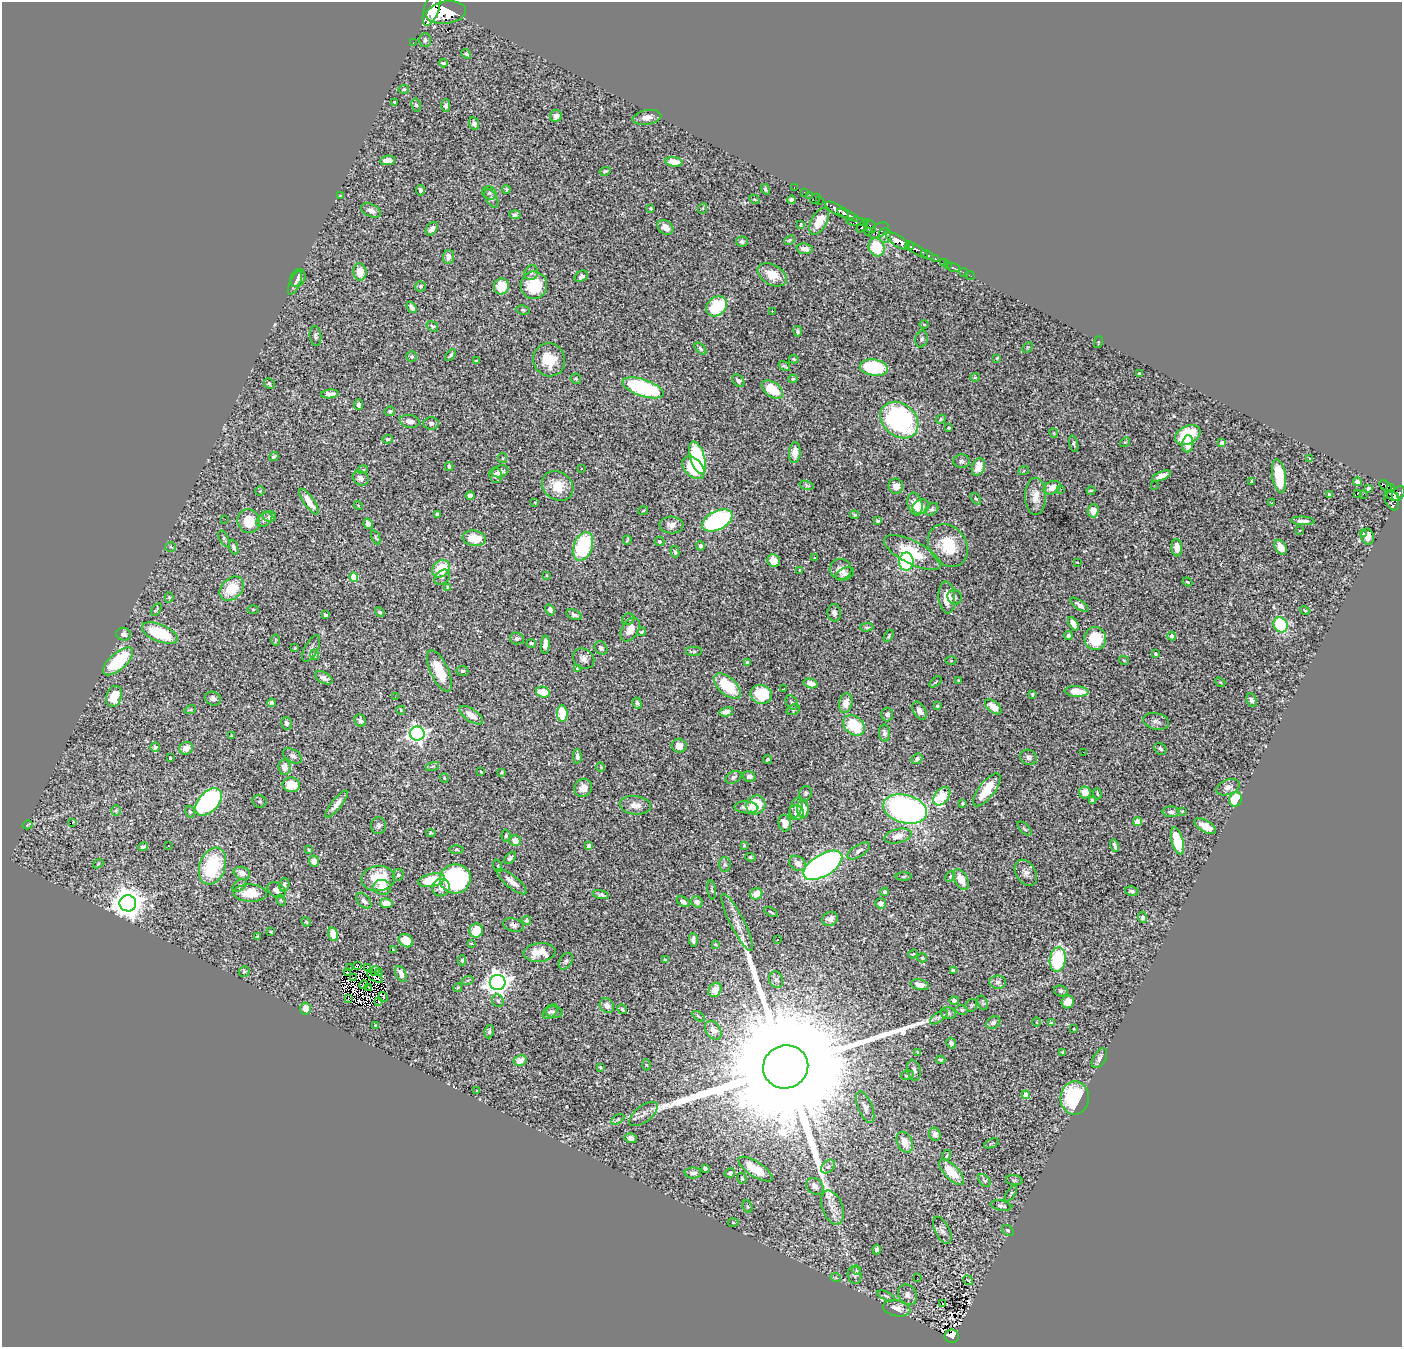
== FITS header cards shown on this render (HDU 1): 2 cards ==
NAXIS1  =                 1400
NAXIS2  =                 1345

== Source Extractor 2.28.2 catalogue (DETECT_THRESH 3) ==
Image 1400 x 1345 px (HDU 1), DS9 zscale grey, 1 PNG px = 1 image px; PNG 1404 x 1349 px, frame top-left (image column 1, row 1345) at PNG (2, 2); each listed source drawn as its Kron ellipse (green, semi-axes under 4 px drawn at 4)
Background 1.09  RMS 0.027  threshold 0.0798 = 3 sigma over >= 5 px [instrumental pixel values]
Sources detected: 531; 2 with non-positive FLUX_AUTO (blend fragments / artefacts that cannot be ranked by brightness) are neither listed nor drawn; of the other 529, the 500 brightest by FLUX_AUTO listed and drawn (29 fainter detections omitted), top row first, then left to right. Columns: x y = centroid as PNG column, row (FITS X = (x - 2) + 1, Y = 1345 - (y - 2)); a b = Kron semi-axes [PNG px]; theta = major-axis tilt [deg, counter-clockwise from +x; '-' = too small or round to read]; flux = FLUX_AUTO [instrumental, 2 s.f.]
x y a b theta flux
432 8 18 7 72 12000
446 13 20 11 8 8600
425 40 7 6 - 5.2
413 43 2 2 - 9.7
466 54 5 4 - 3.2
443 63 4 4 - 2.6
404 89 5 3 - 2.5
395 102 4 2 - 2.1
416 105 6 4 -79 3.8
446 106 6 4 -90 6.3
556 116 6 6 - 11
647 117 14 7 9 12
474 124 6 5 - 7.1
387 160 7 4 9 15
674 162 8 4 -7 22
605 171 5 3 - 2.8
794 187 2 2 - 15
506 189 4 3 - 2
765 189 6 4 -59 3.3
420 190 5 4 - 4.5
804 192 3 2 - 25
489 193 7 6 - 4.3
810 195 2 2 - 15
340 196 3 3 - 1.6
491 198 10 5 -63 4.8
754 199 5 3 - 1.7
815 199 5 2 - 31
791 200 4 4 - 3.6
819 201 2 2 - 14
651 208 4 3 - 1.8
703 208 5 3 - 1.7
371 210 10 6 -24 9.9
837 210 13 5 -30 2600
515 215 6 4 -6 5.3
848 215 12 3 -25 1700
819 221 15 8 60 34
857 222 11 4 -4 610
801 225 3 2 - 2.1
862 226 8 3 51 580
870 226 7 5 -53 590
665 227 8 6 -39 17
432 229 7 5 52 8.9
879 230 11 6 37 630
868 232 2 2 - 22
885 236 7 6 - 1000
789 240 5 3 - 2.4
898 241 14 5 -34 3800
742 242 6 5 - 3.9
909 246 4 3 - 690
876 247 9 7 -66 67
805 249 8 5 -7 11
917 250 13 4 -32 700
927 255 6 3 -30 320
448 257 7 5 84 9.1
935 259 3 3 - 150
943 263 4 2 - 45
947 264 3 2 - 22
953 268 7 3 -17 53
360 272 8 6 -84 28
531 273 7 7 - 5.5
964 273 5 3 - 20
772 275 16 10 -29 30
581 276 7 5 32 4.4
970 276 5 2 - 12
298 278 9 7 62 7.1
295 283 13 5 64 7.6
534 285 14 13 - 74
421 286 5 5 - 3.9
501 286 8 7 - 49
717 306 11 9 42 96
412 307 6 4 -52 6.5
523 310 7 4 -10 3
772 311 3 2 - 4.9
924 324 5 3 - 1.6
432 326 6 4 -34 3.1
798 331 5 4 - 3.5
315 336 10 5 -81 4.5
922 339 8 6 75 4.1
1098 342 6 2 77 1.5
1028 348 6 4 45 2.4
700 349 7 4 -46 3.5
451 355 7 4 50 4.2
412 357 5 5 - 3.4
997 358 3 3 - 1.7
794 359 5 3 - 2.2
549 360 17 15 -66 49
476 361 4 3 - 2
784 366 6 2 -32 3.3
874 368 14 8 -9 170
1139 373 3 3 - 1.7
975 377 5 4 - 2.1
576 379 5 5 - 2.4
793 379 5 4 - 2.4
738 381 7 5 -51 6.3
269 384 5 5 - 3.9
643 388 21 8 -18 200
772 390 12 7 -36 54
330 394 9 4 6 8.4
359 405 5 4 - 5.2
390 411 5 5 - 3.7
941 419 5 4 - 2.5
899 420 21 16 -41 330
410 421 10 6 -10 12
431 423 7 6 - 6.8
949 428 3 3 - 2.6
1054 433 5 3 - 1.7
1188 435 13 9 26 74
388 439 5 4 - 3.3
1125 442 5 4 - 2.3
1222 443 4 4 - 12
1074 444 8 4 -76 3.6
1188 444 9 5 81 28
795 452 10 6 86 16
274 457 5 3 - 3.4
503 458 5 4 - 2.2
697 458 17 7 -74 180
1310 458 4 3 - 1.6
961 461 8 7 - 5.2
449 466 4 3 - 3.6
978 467 9 6 68 26
582 468 2 2 - 1.8
693 468 13 8 -47 90
363 470 5 4 - 2.8
1024 470 5 3 - 1.8
500 471 8 5 16 9.7
496 475 8 6 -78 6.4
1161 476 10 4 21 14
1279 476 17 7 -82 62
361 478 8 6 -36 8.4
1252 482 4 3 - 2.2
1358 482 4 4 - 7.5
807 485 7 4 -16 3.3
1154 485 3 2 - 2.1
558 486 16 14 -38 35
896 486 7 7 - 13
1385 486 6 4 -33 250
1052 488 9 6 28 21
1368 488 4 3 - 3.1
1391 488 4 4 - 260
1061 489 3 3 - 3.8
260 491 5 4 - 2.2
1091 491 4 2 - 2.6
1357 493 3 3 - 21
1329 494 4 3 - 2.8
1363 494 2 2 - 1300
1398 494 8 5 58 630
470 496 5 4 - 7.3
1035 496 18 10 -90 22
1393 496 7 4 -27 380
976 499 7 3 -53 2
1392 500 10 6 -68 510
309 501 15 5 -55 23
535 502 3 2 - 1.4
1271 503 4 2 - 1.8
915 504 12 7 -76 31
358 505 5 3 - 1.7
921 507 9 7 23 10
932 509 7 5 45 4.1
643 511 5 3 - 1.7
1093 511 7 5 87 17
437 514 4 3 - 4.3
855 515 4 3 - 2.8
269 516 7 5 -13 5.3
225 519 2 2 - 3.1
264 520 9 6 39 5.5
717 520 16 9 26 310
249 521 12 11 - 44
878 521 3 3 - 3.9
1303 521 12 3 -3 8
368 524 6 4 -59 6.9
671 525 12 8 -2 12
1300 530 3 3 - 3.4
1363 534 3 3 - 3
1368 537 8 6 -73 14
224 538 9 4 -63 3.7
376 538 7 3 -67 2.1
474 538 12 8 -10 38
627 540 5 2 - 2.1
660 541 5 4 - 6.5
948 545 23 18 -55 70
583 546 15 9 70 150
700 546 5 4 - 5
170 547 5 5 - 3.1
234 547 8 4 -70 4.5
1281 547 8 5 -59 17
1177 548 8 5 -88 23
675 552 6 4 -78 2.6
912 552 31 11 -26 74
814 557 3 2 - 1.9
774 561 7 6 - 22
906 562 9 7 89 160
1077 562 3 2 - 1.5
441 569 9 8 - 54
840 569 11 10 - 15
800 570 3 3 - 2.1
845 574 9 6 23 6
546 575 4 2 - 1.5
354 577 4 4 - 69
442 577 9 6 44 5
1187 582 5 3 - 2.6
448 587 3 2 - 2.4
232 589 14 10 45 52
169 597 5 4 - 2.1
954 597 7 7 - 5.2
947 598 16 8 -84 27
1079 605 11 4 -35 7.8
156 609 7 3 57 2.7
253 610 5 4 - 1.8
550 610 6 4 -61 5.8
1305 610 5 3 - 2
380 612 5 4 - 3
834 613 9 6 -85 6.8
326 615 3 3 - 2.9
574 615 8 5 -21 3.9
628 619 6 5 - 3.3
1073 624 8 4 -58 16
1281 625 8 6 -61 160
867 627 6 4 1 2.9
630 629 13 8 58 22
642 632 4 3 - 2.2
160 633 19 8 -22 93
124 634 7 6 - 7.1
1068 635 4 4 - 6.5
889 636 7 3 60 3
1172 636 4 4 - 11
517 638 7 6 - 6.1
1095 639 11 11 - 67
276 640 6 4 -89 2.1
531 643 5 4 - 3.8
545 645 9 4 86 13
295 648 3 2 - 1.9
311 648 15 6 62 7.1
601 648 7 5 -47 4.5
694 652 8 5 0 3.6
1156 654 3 3 - 2.5
315 655 5 3 - 1.8
584 659 11 9 -37 11
1124 660 5 4 - 1.9
118 661 19 8 42 110
951 661 5 3 - 1.9
747 663 3 3 - 2.9
577 668 3 3 - 1.5
439 671 22 9 -65 51
462 671 6 5 - 3.4
324 678 9 5 -30 10
958 680 3 3 - 1.6
935 682 7 3 34 2.2
1220 682 5 4 - 1.9
811 683 7 4 -15 12
727 686 16 8 -42 77
783 689 3 2 - 1.6
1077 691 12 5 -4 31
543 692 7 5 -15 42
761 694 11 9 -19 64
1032 694 3 2 - 1.9
114 696 10 7 70 46
395 697 3 2 - 2.7
213 699 8 6 -21 7.5
1252 700 7 5 -66 7.1
271 703 4 4 - 5
637 703 5 4 - 4.5
792 703 8 5 -58 4.1
846 703 10 6 77 18
937 706 4 4 - 2.4
993 707 10 5 -39 17
190 710 6 3 18 2.2
401 710 4 3 - 1.6
793 710 7 5 20 3.1
919 711 10 6 -59 8.6
726 712 7 4 13 12
562 714 8 5 -85 74
887 714 7 6 - 6.4
471 715 13 6 -35 19
360 721 6 5 - 5
1156 721 13 8 -13 7.9
286 723 6 5 - 5.8
854 725 12 9 -40 92
885 733 8 5 -85 7.9
417 734 7 7 - 880
231 736 3 3 - 2.4
679 746 7 7 - 19
155 747 5 4 - 6.6
186 748 7 6 - 16
1160 749 6 5 - 4.5
1083 752 2 2 - 3
292 756 10 6 -34 6.2
577 756 7 4 -87 6.6
1029 757 8 7 - 5.9
170 758 3 2 - 1.6
917 759 6 4 37 4.2
767 760 4 3 - 2.6
433 766 7 3 19 2
284 767 7 6 - 13
601 767 4 4 - 1.8
481 772 3 2 - 1.4
502 772 4 3 - 2.1
749 776 6 5 - 7.2
734 777 8 5 25 4.7
444 778 5 4 - 2.6
291 785 9 7 -10 34
1228 787 12 7 21 9.7
583 788 9 8 - 15
987 790 20 8 52 44
1085 792 6 6 - 24
806 793 7 6 - 4.8
1097 794 5 4 - 2.3
942 796 10 7 51 100
1236 799 7 6 - 60
1092 800 4 3 - 3.5
259 801 7 6 - 3.8
209 802 16 10 46 300
963 803 4 3 - 2.9
337 804 16 5 51 15
635 805 16 9 -6 17
756 805 10 9 - 70
746 807 12 6 -4 9.3
796 808 10 5 73 6.8
803 809 9 6 -84 24
905 809 22 14 -15 600
116 811 5 5 - 2.8
1182 811 3 3 - 1.6
190 812 6 4 -72 3.1
1171 812 8 5 -3 5.4
797 813 7 7 - 11
1137 822 4 4 - 26
72 823 3 2 - 23
785 823 8 6 -75 17
27 825 5 2 - 1.6
378 826 8 7 - 6.1
1205 826 12 5 -30 20
1024 829 9 3 -45 2.8
431 833 4 3 - 2.5
506 835 6 4 83 3.6
898 836 13 7 13 19
515 841 6 5 - 18
1177 841 14 5 -75 73
744 845 4 4 - 1.7
168 846 3 2 - 3.3
589 846 4 4 - 7.7
1115 846 6 3 -74 5.2
143 847 5 3 - 4.5
309 850 4 3 - 2.2
456 850 7 3 0 2.4
859 851 13 5 33 7.5
750 857 5 4 - 2.8
510 858 7 4 47 4.6
314 861 5 5 - 14
798 863 9 7 -35 12
98 864 6 3 37 1.6
725 864 7 6 - 4.4
823 865 22 10 31 690
212 866 19 13 71 130
498 866 6 4 -72 2.5
242 873 8 6 -20 12
1026 873 14 9 -58 11
398 875 6 5 - 4
950 876 5 3 - 2.3
904 877 8 4 2 2.6
378 878 17 12 6 68
455 879 15 14 - 280
961 879 11 6 -62 22
432 880 13 6 11 67
512 882 18 6 -40 17
284 885 7 5 78 6.6
240 886 8 5 40 4.2
382 887 9 7 -14 22
441 888 9 8 - 12
277 890 10 7 -35 11
712 890 9 4 -82 2.8
1132 891 7 4 -15 4.5
885 892 4 4 - 5.6
250 893 17 8 -1 36
756 894 6 5 - 22
601 895 8 4 -15 5.1
281 900 6 4 -60 2.5
364 901 9 5 -49 7.9
683 902 7 4 -32 7.8
697 902 6 5 - 7.3
128 903 8 8 - 3400
386 903 6 5 - 23
881 903 5 5 - 6.9
771 912 7 3 -27 2.4
1143 917 5 4 - 5.7
830 919 8 7 - 9.2
527 921 4 4 - 3.1
306 922 5 4 - 2.2
737 922 32 7 -63 20
514 925 10 6 -15 7.5
476 930 7 6 - 39
271 932 3 2 - 1.6
333 934 7 4 -77 33
257 937 4 3 - 2
693 940 7 4 -89 7
778 940 3 3 - 3.2
406 941 7 6 - 31
471 944 4 2 - 1.6
715 944 4 3 - 1.6
393 950 4 2 - 1.5
540 952 16 9 5 22
913 954 5 3 - 1.6
922 958 5 4 - 3.6
462 960 5 4 - 2.9
665 960 4 3 - 1.7
1058 960 12 8 81 150
566 961 9 6 57 4.4
357 966 3 2 - 2
367 967 3 2 - 2.8
350 968 3 2 - 3.4
953 970 4 3 - 3.7
244 971 5 5 - 2.5
375 971 5 2 - 1.5
348 972 3 2 - 2.2
379 973 3 2 - 2.6
401 974 8 5 -65 15
354 977 3 2 - 1.6
375 977 9 2 -29 3.9
468 980 6 3 18 1.9
776 980 8 6 -64 5.1
498 982 8 7 - 1800
998 982 8 6 -3 5.7
364 985 4 2 - 4
920 985 9 5 -12 15
458 987 5 3 - 1.8
369 988 2 2 - 1.8
715 990 7 6 - 18
1061 991 7 5 -14 3.4
383 997 5 4 - 5.1
348 999 3 2 - 1.6
954 1000 4 4 - 3.7
379 1001 3 2 - 1.6
498 1001 6 5 - 3.9
1068 1002 6 6 - 19
983 1003 7 5 -69 2.8
971 1005 6 5 - 2.5
607 1006 8 6 -44 12
305 1009 6 5 - 19
622 1009 5 4 - 3.5
962 1010 6 5 - 3.3
550 1011 9 5 41 5
554 1012 8 5 -7 4.9
948 1013 8 5 -15 4.5
698 1016 7 3 -35 2
939 1017 10 4 36 4.5
993 1022 7 5 35 5.8
1037 1022 5 3 - 1.6
1051 1023 4 4 - 2.5
375 1025 3 2 - 1.5
1074 1029 3 2 - 1.5
713 1030 10 7 -54 13
489 1032 7 4 82 3.6
951 1043 5 4 - 6.6
1063 1052 3 3 - 2.3
918 1053 3 3 - 2.5
1099 1058 11 6 60 8.5
941 1060 4 3 - 2.8
520 1061 6 5 - 17
646 1065 5 4 - 1.9
600 1067 3 2 - 1.6
786 1067 23 21 21 160000
914 1070 10 6 -78 6.3
907 1075 6 4 19 3.2
476 1091 3 3 - 4.6
1026 1095 4 4 - 30
1075 1098 16 14 89 170
865 1107 16 7 -68 8.7
644 1114 17 8 39 10
618 1119 7 4 31 2.9
935 1134 7 5 -67 7.3
631 1138 6 5 - 5.8
905 1142 11 7 -65 19
991 1143 8 2 21 2.1
946 1155 5 4 - 4.3
828 1167 8 5 44 4.3
705 1168 4 3 - 4.7
755 1169 20 7 -33 48
952 1172 16 7 -46 47
693 1173 8 5 0 7.5
730 1173 5 4 - 4.6
742 1178 5 4 - 2.8
984 1180 7 5 -47 3.2
1014 1180 8 5 -8 3.3
815 1186 9 7 -41 11
1011 1194 9 3 55 2.6
1001 1206 10 5 -11 5.6
747 1207 6 5 - 2.6
832 1207 18 10 -70 17
733 1222 5 3 - 1.6
942 1230 15 7 -63 7.6
1008 1230 6 4 -38 3.1
877 1250 5 4 - 6
856 1270 5 3 - 1.7
855 1275 9 7 -78 4.6
917 1277 2 2 - 4.2
836 1278 5 3 - 1.7
968 1280 5 3 - 1.5
908 1295 11 9 -58 9.4
886 1296 9 4 -25 3
943 1304 3 3 - 24
897 1308 14 8 -11 17
952 1336 7 6 - 300
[29 fainter detections neither listed nor drawn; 2 non-positive-flux detections neither listed nor drawn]